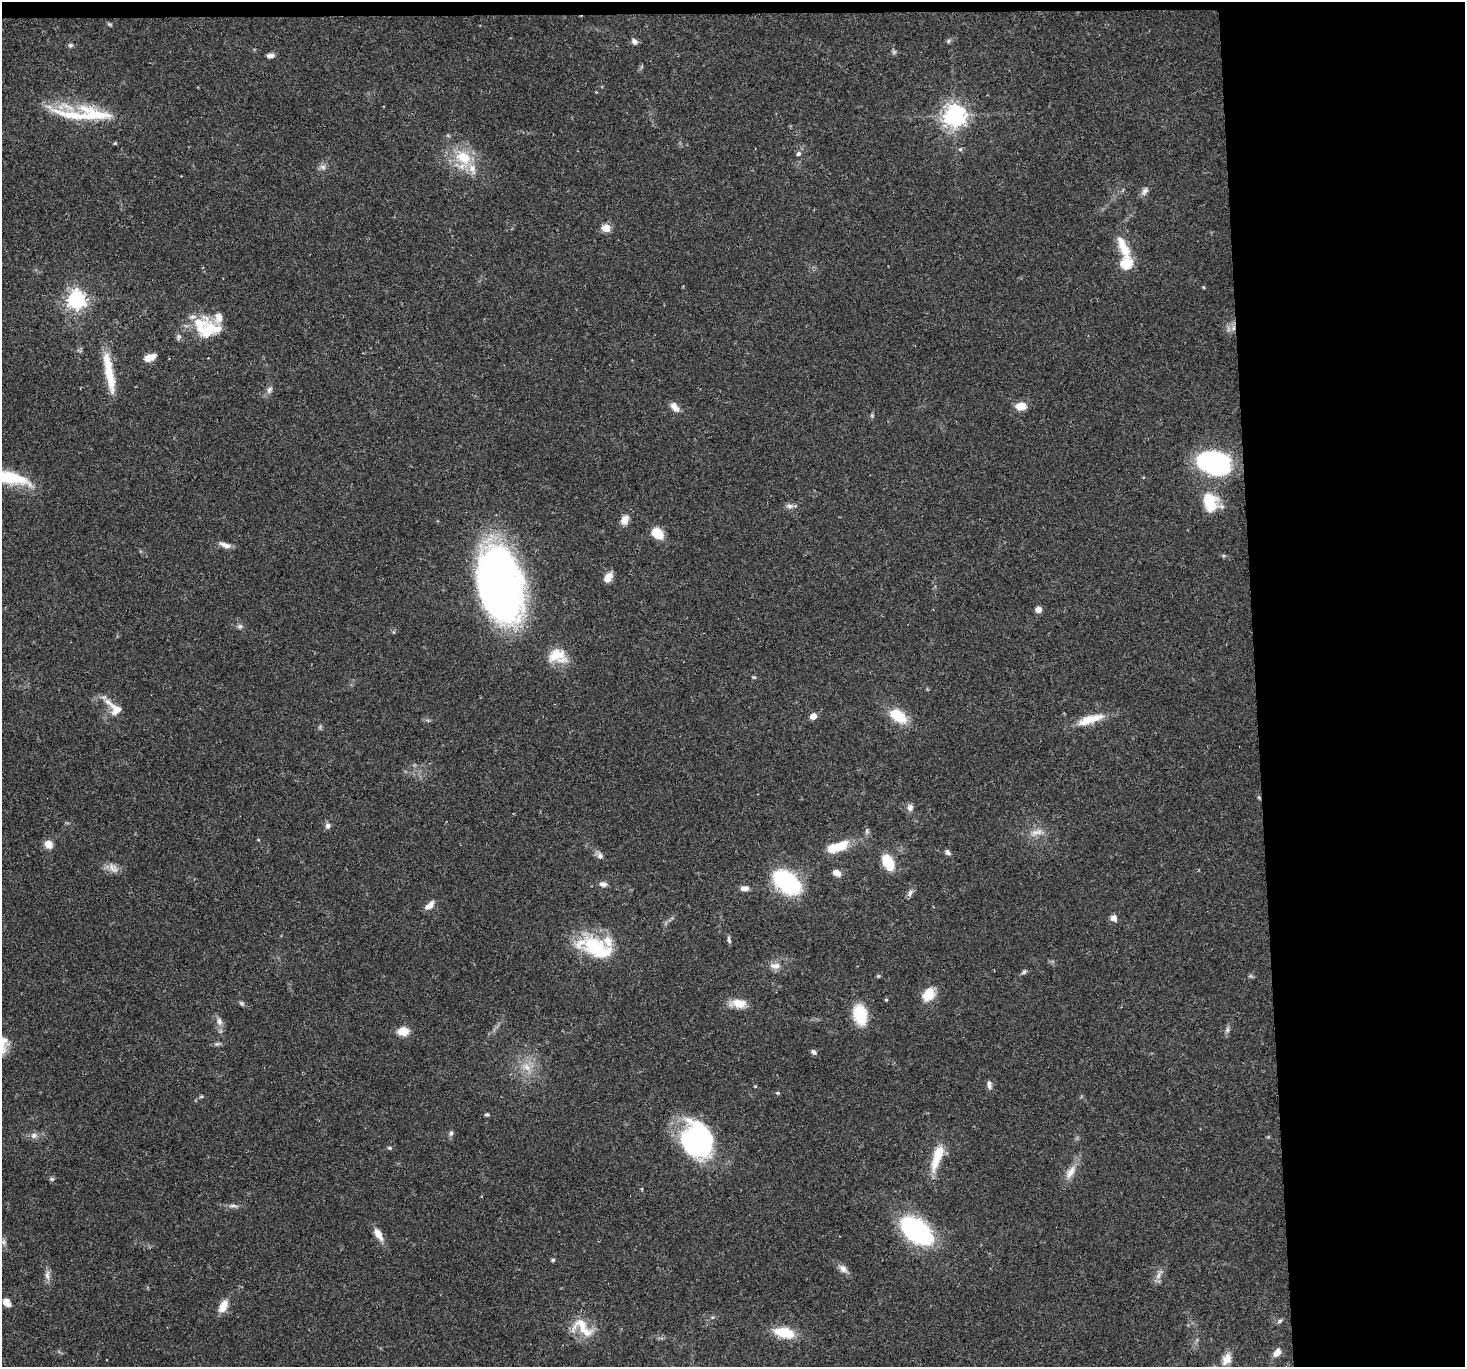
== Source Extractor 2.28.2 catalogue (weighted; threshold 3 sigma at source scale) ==
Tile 3 of 3 x 3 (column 3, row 1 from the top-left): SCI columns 2928-4390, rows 2876-4240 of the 4390 x 4366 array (HDU 1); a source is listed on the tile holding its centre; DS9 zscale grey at full resolution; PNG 1467 x 1369 px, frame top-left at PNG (2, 2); no overlay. Shown black and unused: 15% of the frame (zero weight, under 2 of 3 exposures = <1% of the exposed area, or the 3 px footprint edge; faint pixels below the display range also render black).
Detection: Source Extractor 2.28.2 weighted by HDU 2 'WHT'; one run over the whole footprint, this tile lists its part. Background 0.0565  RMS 0.0045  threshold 0.0202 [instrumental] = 3 sigma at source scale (4.5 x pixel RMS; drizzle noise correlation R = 1.50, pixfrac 1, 0.05/0.05 arcsec/px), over >= 5 px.
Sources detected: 117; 3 inside a brighter object's white glare — not listed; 11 inside a brighter listed object's ellipse — not listed separately; the other 103 listed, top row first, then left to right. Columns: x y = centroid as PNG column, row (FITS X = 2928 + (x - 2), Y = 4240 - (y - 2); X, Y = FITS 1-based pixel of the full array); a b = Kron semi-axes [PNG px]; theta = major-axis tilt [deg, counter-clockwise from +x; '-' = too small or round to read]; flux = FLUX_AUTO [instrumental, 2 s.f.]
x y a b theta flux
109 24 6 4 -44 0.63
634 41 8 6 -39 1.7
948 41 6 5 - 0.76
70 45 7 5 1 0.94
270 56 7 5 8 2.4
96 114 73 16 -18 22
954 115 8 8 - 300
115 143 5 4 - 0.49
960 149 6 5 - 0.65
798 154 4 4 - 2.1
463 158 23 17 -33 15
323 167 10 6 -20 1.5
1144 191 13 7 54 1.9
606 228 5 5 - 15
1123 247 32 11 -65 10
1127 263 6 5 - 42
76 300 7 7 - 220
193 317 12 6 12 2.1
1233 328 7 6 - 1.9
208 331 28 20 62 13
179 337 9 5 79 1.2
150 357 12 6 21 4.8
109 372 52 9 -80 14
269 390 10 7 59 1.7
1021 406 12 8 4 5.5
674 407 14 7 -51 3.1
1214 463 31 20 -14 59
9 478 46 12 -11 24
1210 502 23 18 -63 15
790 506 11 6 -1 1.7
625 520 8 7 - 5
657 533 12 9 -44 9.6
225 545 17 6 -18 2.7
608 577 13 8 51 3.5
500 584 70 37 -79 250
1038 609 5 4 - 5.3
240 626 8 6 -19 1.1
556 655 24 16 19 9.8
754 677 6 3 -17 0.53
116 709 15 13 -42 5.4
813 716 5 4 - 5.2
898 716 20 12 -36 14
1090 719 35 10 17 10
910 807 10 8 82 2
328 826 8 6 76 1.5
1037 832 17 8 18 3.8
258 839 5 3 - 0.35
48 844 9 8 - 4.2
837 847 28 11 20 12
948 852 8 5 -50 1.3
600 856 9 8 - 1.8
888 862 15 9 -64 14
113 868 16 9 -44 3.4
837 873 8 6 -27 3.6
785 879 26 19 -53 41
603 884 10 6 -6 1.8
744 888 11 6 4 2.3
910 893 11 6 59 1.6
429 905 13 7 41 3
1114 918 8 7 - 2.3
729 940 10 4 -77 0.95
595 947 32 22 -45 26
775 966 16 8 1 3.4
1024 972 8 5 50 0.89
928 994 17 13 48 8.3
886 1000 4 4 - 0.46
242 1003 8 5 -41 0.87
738 1003 21 10 -4 6
860 1014 16 11 -77 21
219 1021 12 8 -74 2.5
1227 1030 8 5 -83 1.2
403 1031 12 9 1 6.1
217 1044 9 5 20 0.99
2 1045 28 12 85 7.9
814 1052 7 5 -41 1.3
527 1067 12 9 -50 4.4
989 1085 12 6 -84 1.7
755 1086 5 4 - 0.41
778 1093 5 4 - 0.63
201 1096 6 4 1 0.59
486 1114 5 5 - 0.7
451 1133 7 5 71 1.2
34 1135 8 7 - 2
699 1142 39 22 -66 61
390 1148 6 4 -2 0.72
937 1157 35 10 71 12
1070 1172 21 9 58 4.9
52 1179 5 5 - 0.76
233 1206 13 5 -7 1.6
917 1231 26 15 -38 88
378 1234 18 8 -59 4.4
3 1242 7 6 - 1.1
553 1260 5 4 - 0.64
843 1269 13 8 -43 2.6
47 1275 14 6 90 2.3
1158 1275 12 6 72 2.2
7 1303 7 5 -50 5.6
223 1306 16 9 66 5.3
1280 1321 8 5 37 0.89
583 1327 34 14 -50 12
784 1333 21 10 -13 14
1277 1352 11 7 57 3.3
1227 1359 18 11 61 5.1
Overlapping masked pixels (flux is a lower limit): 1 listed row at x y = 1233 328
Isophote crosses this tile's border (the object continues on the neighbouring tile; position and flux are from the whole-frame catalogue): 2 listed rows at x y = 9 478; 2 1045